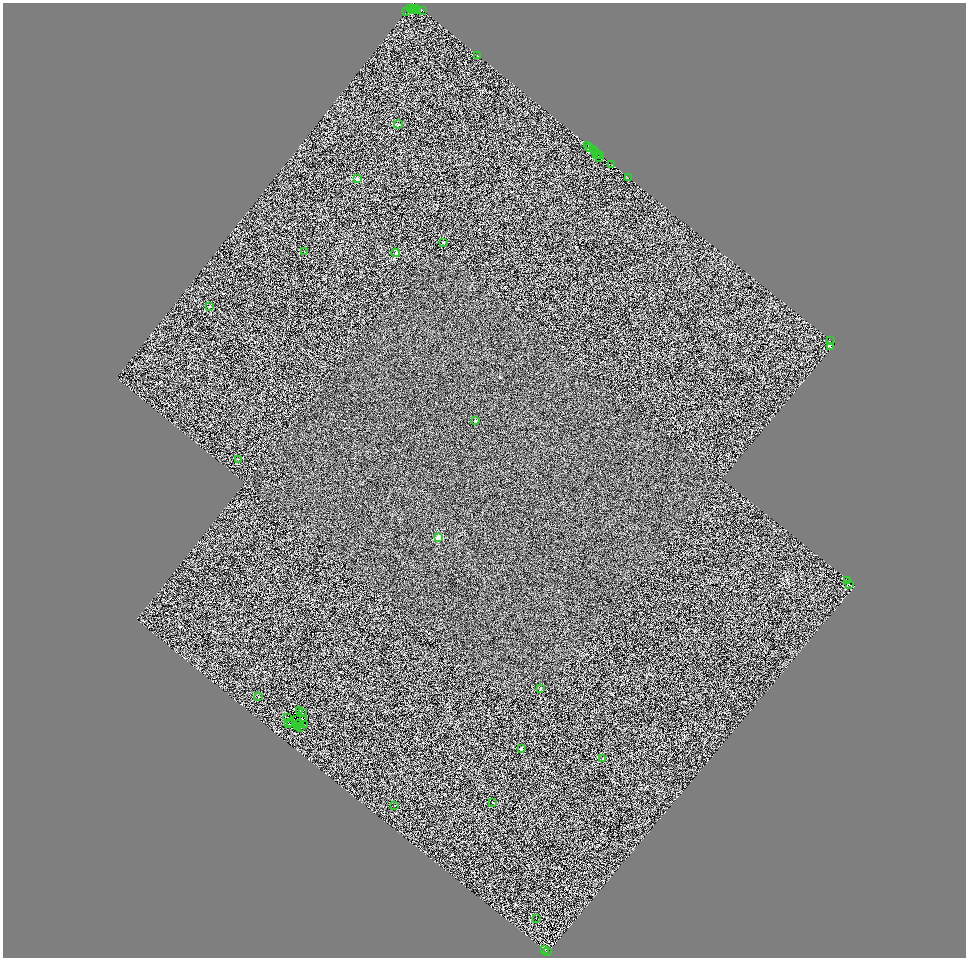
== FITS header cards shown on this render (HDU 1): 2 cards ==
NAXIS1  =                 1927
NAXIS2  =                 1911

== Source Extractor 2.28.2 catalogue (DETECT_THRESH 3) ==
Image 1927 x 1911 px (HDU 1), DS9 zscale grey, zoomed out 1/2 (1 PNG px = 2 x 2 image px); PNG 968 x 960 px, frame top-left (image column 2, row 1910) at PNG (3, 3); each listed source drawn as its Kron ellipse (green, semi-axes under 4 px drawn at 4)
Background 1.07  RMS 4.6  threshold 13.8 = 3 sigma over >= 5 px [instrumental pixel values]
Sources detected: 90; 39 cannot appear on this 1/2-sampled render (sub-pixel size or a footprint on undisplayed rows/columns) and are neither listed nor drawn; the other 51 listed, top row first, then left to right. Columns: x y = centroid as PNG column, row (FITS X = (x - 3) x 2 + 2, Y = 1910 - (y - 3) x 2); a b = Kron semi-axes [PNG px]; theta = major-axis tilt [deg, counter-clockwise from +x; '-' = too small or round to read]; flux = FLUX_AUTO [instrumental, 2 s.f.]
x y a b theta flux
411 9 2 1 - 2100
414 9 2 1 - 2300
416 9 3 1 - 3400
418 10 2 1 - 2900
406 11 3 2 - 17000
413 11 2 1 - 1300
423 11 3 1 - 1200
477 55 2 1 - 710
398 124 4 2 - 660
588 146 2 1 - 2800
590 147 2 1 - 1500
593 150 3 2 - 7700
596 152 2 2 - 4100
597 154 2 1 - 530
599 154 2 1 - 2300
601 156 2 1 - 1700
599 157 2 1 - 41
612 164 2 1 - 1300
628 178 2 2 - 3000
357 179 4 4 - 1100
443 242 3 3 - 560
304 252 2 1 - 630
395 253 4 3 - 870
210 306 2 2 - 1800
830 340 2 1 - 1400
831 347 3 2 - 420
475 421 3 2 - 320
239 459 2 1 - 930
438 538 2 2 - 14000
848 580 3 2 - 1600
849 585 2 1 - 290
540 688 3 3 - 510
259 697 2 2 - 4500
300 710 3 1 - 280
302 713 2 1 - 280
287 718 2 1 - 270
304 718 3 1 - 160
297 720 2 1 - 380
291 722 2 1 - 360
300 723 2 1 - 290
289 724 2 1 - 520
304 725 2 2 - 630
297 727 3 1 - 370
301 727 2 1 - 390
521 748 2 2 - 890
603 759 2 1 - 2900
493 803 2 2 - 6000
394 805 2 1 - 220
536 918 2 1 - 450
545 950 2 1 - 620
547 951 3 2 - 2400
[39 sub-pixel or undisplayed-footprint detections neither listed nor drawn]